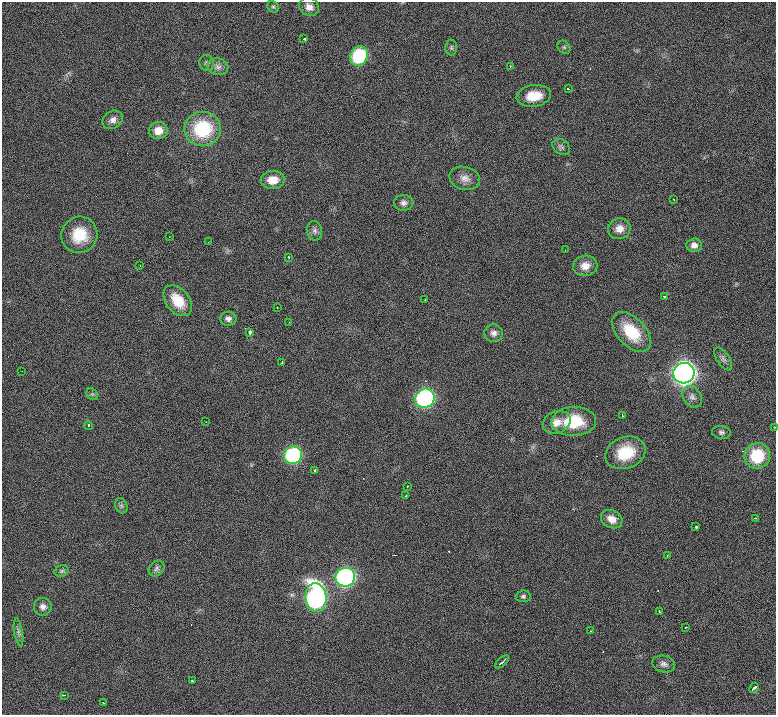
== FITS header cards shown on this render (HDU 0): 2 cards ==
NAXIS1  =                  774 / length of data axis 1
NAXIS2  =                  713 / length of data axis 2

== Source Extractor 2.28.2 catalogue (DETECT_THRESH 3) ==
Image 774 x 713 px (HDU 0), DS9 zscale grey, 1 PNG px = 1 image px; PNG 778 x 717 px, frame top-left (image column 1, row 713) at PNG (2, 2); each listed source drawn as its Kron ellipse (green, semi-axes under 4 px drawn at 4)
Background 989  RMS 26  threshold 78.5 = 3 sigma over >= 5 px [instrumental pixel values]
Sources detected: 79; all 79 listed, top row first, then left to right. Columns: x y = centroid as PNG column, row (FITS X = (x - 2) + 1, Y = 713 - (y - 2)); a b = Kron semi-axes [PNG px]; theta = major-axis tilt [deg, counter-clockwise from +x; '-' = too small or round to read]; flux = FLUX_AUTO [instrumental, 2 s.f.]
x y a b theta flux
273 7 6 5 - 2.9e+03
309 7 10 9 - 1.2e+04
304 39 4 2 - 1.1e+04
564 47 7 6 - 2.8e+03
451 48 8 6 -89 4.0e+03
359 56 10 8 54 1.4e+05
207 63 8 7 - 5.0e+03
218 67 10 8 -10 8.6e+03
510 67 2 2 - 1.4e+03
568 89 3 3 - 1.6e+03
534 96 17 11 8 3.6e+04
113 120 10 8 33 9.6e+03
203 129 18 17 - 1.1e+05
158 131 9 8 - 2.3e+04
561 147 10 7 -37 5.0e+03
465 178 15 11 -15 1.5e+04
273 180 12 9 5 2.4e+04
673 199 3 2 - 2.4e+03
404 203 9 8 - 7.3e+03
619 229 11 10 - 1.7e+04
315 231 9 7 -79 6.4e+03
79 235 18 18 - 5.2e+04
169 237 2 2 - 1.0e+03
208 242 2 2 - 8.4e+02
694 245 7 7 - 1.0e+04
565 250 2 2 - 7.4e+02
289 257 3 3 - 2.7e+03
140 265 2 2 - 1.0e+03
585 266 12 10 9 1.7e+04
664 297 3 3 - 6.6e+03
425 300 2 2 - 1.1e+03
178 301 17 11 -51 4.3e+04
277 307 3 2 - 2.0e+03
228 319 8 7 - 7.7e+03
289 322 3 2 - 1.8e+03
250 332 4 3 - 7.9e+03
632 332 24 14 -47 6.9e+04
494 333 9 8 - 8.1e+03
723 359 13 6 -57 6.6e+03
282 362 4 2 - 3.3e+03
22 371 2 2 - 1.2e+03
684 373 10 10 - 1.2e+06
92 394 6 5 - 2.9e+03
692 397 12 9 -54 8.9e+03
425 398 10 9 - 4.0e+05
622 415 3 2 - 1.8e+03
574 421 22 14 3 6.9e+04
206 422 2 2 - 9.6e+02
557 422 14 11 24 1.7e+04
88 425 5 3 - 3.2e+03
775 427 3 2 - 1.2e+03
721 432 9 6 -7 5.0e+03
625 453 21 15 21 5.9e+04
293 455 9 8 - 2.4e+05
757 456 13 12 - 7.7e+04
314 470 4 3 - 1.4e+04
407 486 3 2 - 2.2e+03
406 496 3 2 - 2.2e+03
121 506 8 6 -69 3.9e+03
755 518 3 2 - 1.6e+03
612 519 11 8 -27 1.7e+04
696 527 3 3 - 9.0e+03
667 555 2 2 - 1.3e+03
156 568 9 6 47 5.9e+03
62 571 7 5 21 3.5e+03
345 577 10 9 - 4.7e+05
523 596 7 6 - 3.8e+03
316 597 14 10 -84 5.8e+05
43 607 9 9 - 8.2e+03
659 611 3 2 - 1.4e+03
686 627 2 2 - 1.5e+03
591 631 3 3 - 1.3e+03
18 632 14 4 -80 5.8e+03
502 662 8 2 41 5.7e+03
664 664 11 8 -15 7.6e+03
192 681 3 2 - 3.6e+03
754 688 5 3 - 5.5e+03
64 695 3 2 - 2.6e+03
103 703 2 2 - 1.3e+03
At the frame edge (FLAGS 8, measured only in part): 1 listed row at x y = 775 427